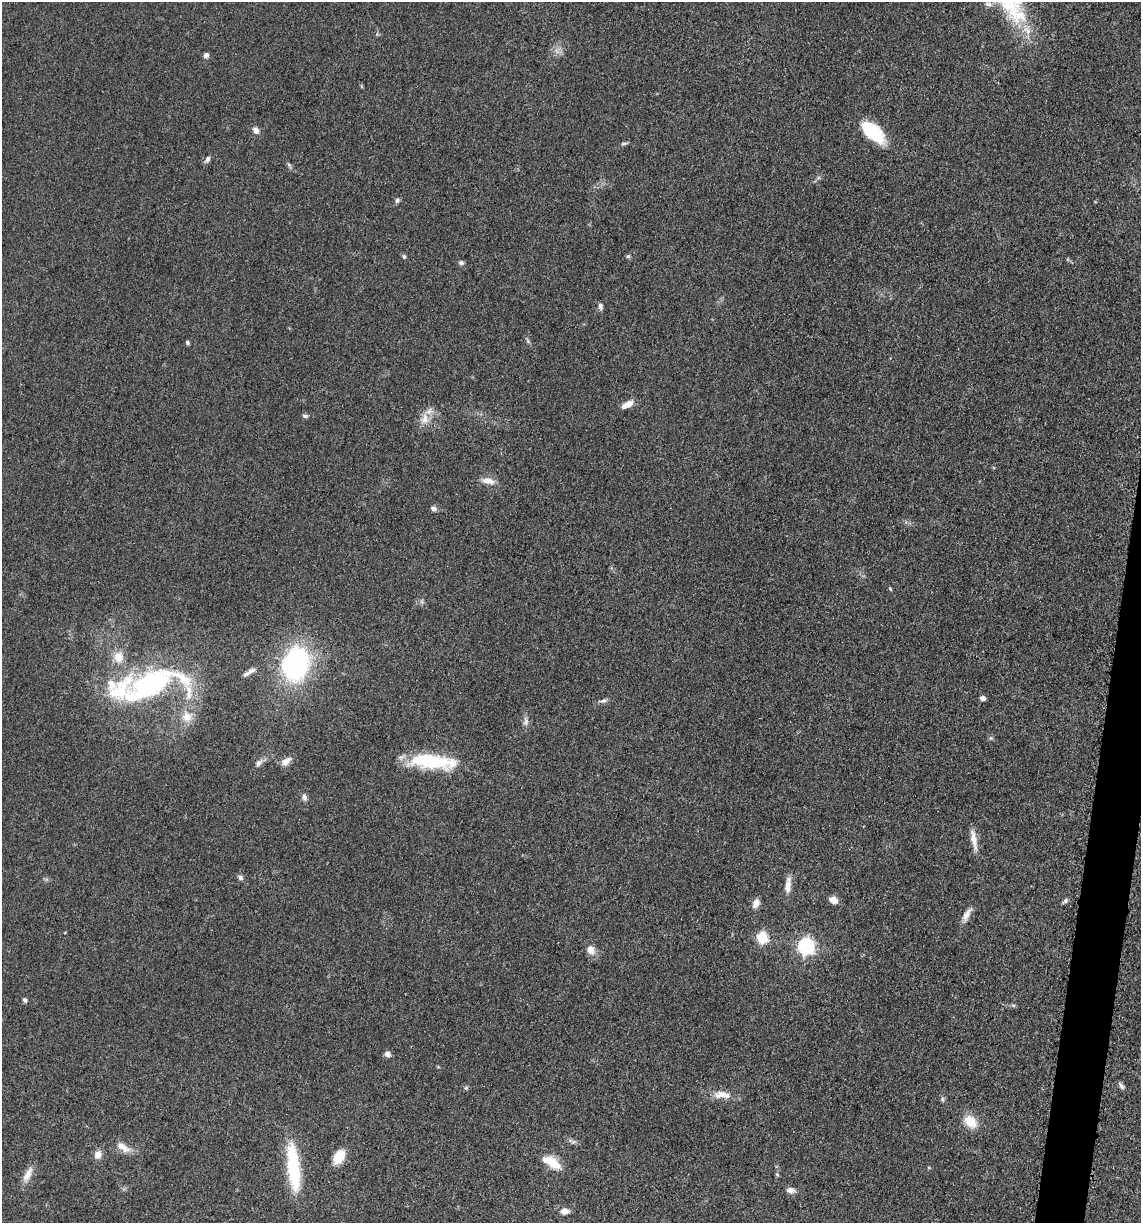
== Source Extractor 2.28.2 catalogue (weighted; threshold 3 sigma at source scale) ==
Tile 6 of 4 x 4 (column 2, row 2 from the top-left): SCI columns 1386-2524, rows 2464-3684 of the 4980 x 4921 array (HDU 1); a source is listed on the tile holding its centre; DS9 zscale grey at full resolution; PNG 1143 x 1225 px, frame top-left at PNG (2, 2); no overlay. Shown black and unused: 2% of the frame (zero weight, under 3 of 5 exposures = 4% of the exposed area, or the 3 px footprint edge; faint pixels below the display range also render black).
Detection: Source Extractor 2.28.2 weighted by HDU 2 'WHT'; one run over the whole footprint, this tile lists its part. Background 0.0562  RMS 0.0059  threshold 0.0267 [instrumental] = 3 sigma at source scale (4.5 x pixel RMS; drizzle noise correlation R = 1.50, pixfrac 1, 0.05/0.05 arcsec/px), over >= 5 px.
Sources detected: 63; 4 inside a brighter listed object's ellipse — not listed separately; the other 59 listed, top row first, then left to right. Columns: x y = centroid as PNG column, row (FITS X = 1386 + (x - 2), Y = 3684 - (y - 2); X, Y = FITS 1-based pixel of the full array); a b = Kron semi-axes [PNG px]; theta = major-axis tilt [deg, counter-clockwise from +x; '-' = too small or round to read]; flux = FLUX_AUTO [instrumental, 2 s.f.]
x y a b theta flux
1017 14 36 16 -29 24
206 55 6 5 - 2.1
256 130 9 7 -55 2.8
873 132 27 13 -44 32
624 143 8 4 1 1
207 159 10 5 56 1.8
289 165 7 4 -20 0.96
397 200 6 5 - 1.4
404 256 6 5 - 1
628 256 6 5 - 0.87
461 263 7 6 - 1.3
600 306 9 5 -82 1.6
187 343 5 4 - 1.1
627 404 15 7 28 5.2
305 416 8 5 -1 1.2
425 419 15 10 74 5.9
488 481 16 8 -8 5.1
434 508 8 6 -8 1.8
890 589 5 4 - 0.63
118 657 14 12 -85 7.6
295 664 28 22 75 110
249 672 20 5 32 2.8
150 685 60 29 22 100
982 698 5 4 - 3.2
603 701 10 5 8 1.8
187 717 15 13 -25 7.3
526 721 13 5 -88 2.4
991 738 6 5 - 0.99
286 761 14 8 35 3.8
432 762 49 14 -5 42
258 763 12 7 43 2.6
304 797 10 6 -69 1.9
974 840 28 6 -79 5.9
240 878 7 6 - 1.5
788 885 21 7 84 5.1
833 900 10 8 -30 4.2
1065 901 8 6 38 1.4
756 903 10 7 66 4.1
967 914 20 7 59 4.3
762 938 6 6 - 44
806 946 7 7 - 160
590 950 11 10 - 4.9
25 1000 6 5 - 1.3
1013 1005 6 4 -18 0.87
387 1054 7 6 - 2.4
1121 1086 10 5 -56 1.7
466 1088 6 4 1 0.85
722 1095 26 10 -5 7.6
942 1099 6 4 -89 1
970 1121 17 12 -48 10
123 1147 21 9 -34 5.8
98 1154 9 7 67 4.8
339 1157 18 11 59 9.9
552 1162 23 10 -32 12
293 1168 55 13 -83 39
28 1174 23 8 63 5.6
777 1174 6 4 -45 0.76
790 1190 11 7 -6 2.8
564 1211 11 7 3 4